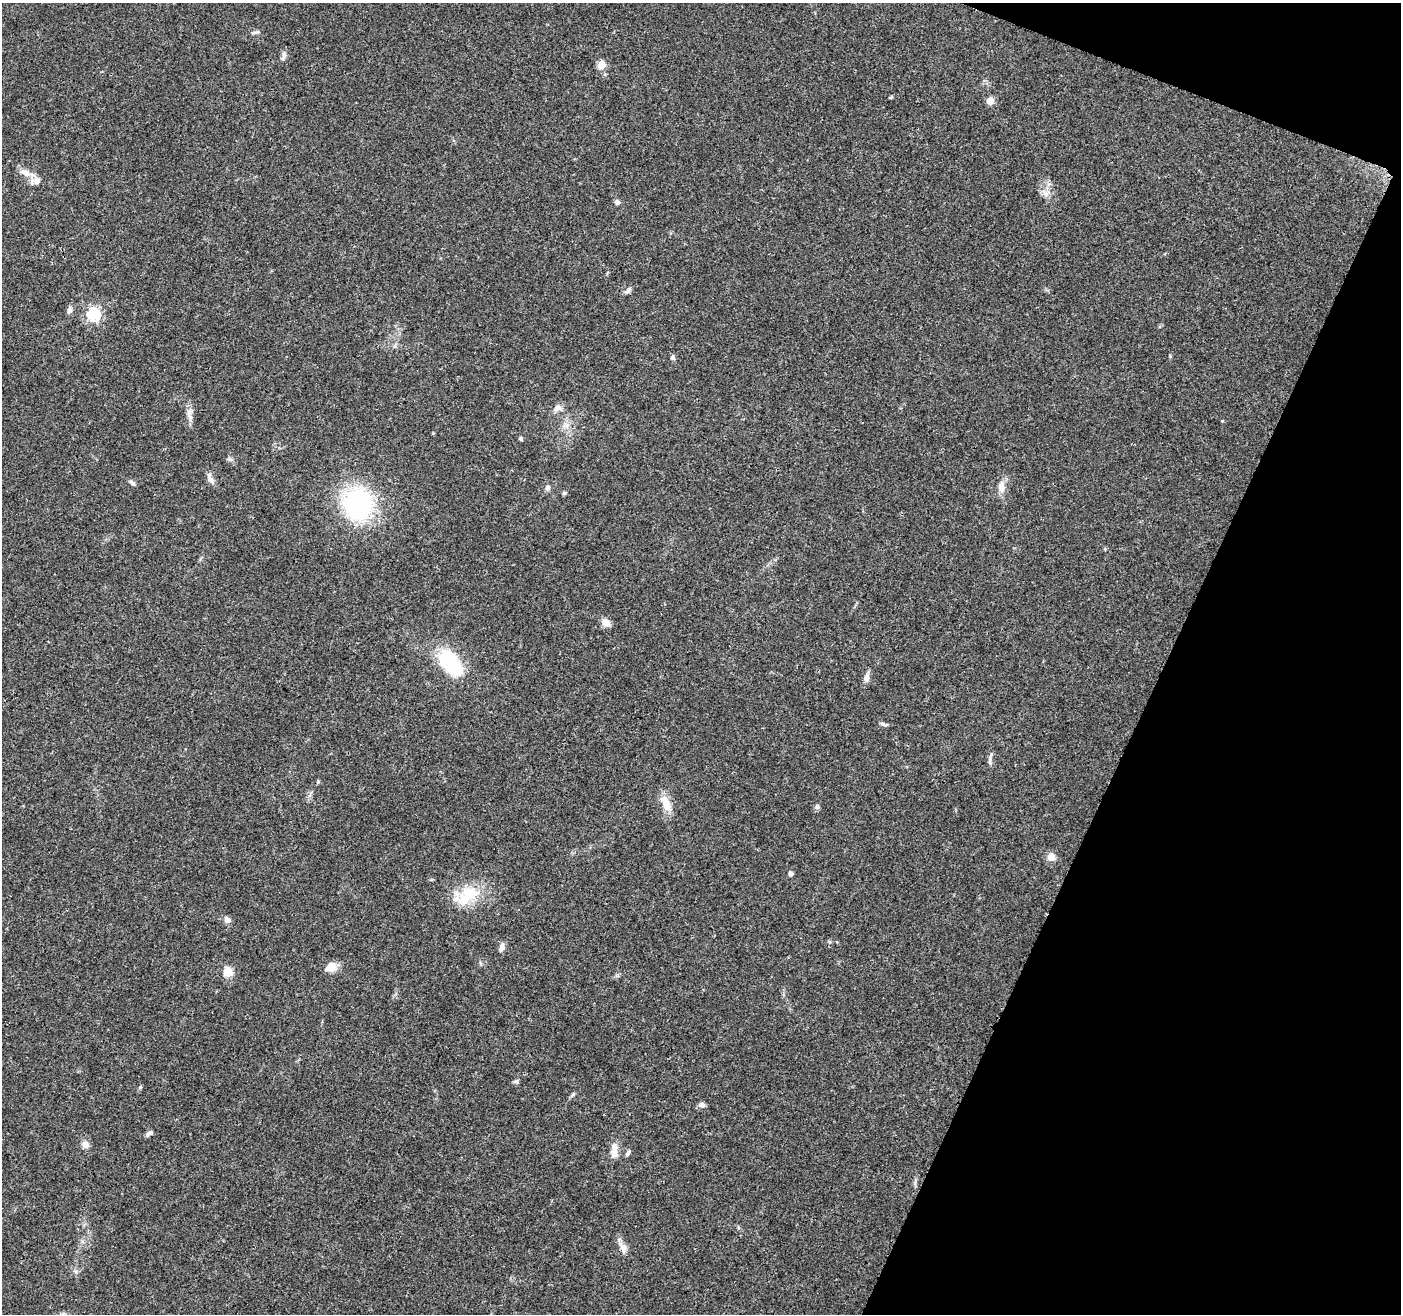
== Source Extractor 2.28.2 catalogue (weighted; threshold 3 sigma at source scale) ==
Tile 8 of 4 x 4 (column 4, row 2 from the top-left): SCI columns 4203-5601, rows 2836-4147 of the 5612 x 5735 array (HDU 1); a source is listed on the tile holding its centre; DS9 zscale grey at full resolution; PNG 1403 x 1316 px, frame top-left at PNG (2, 3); no overlay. Shown black and unused: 19% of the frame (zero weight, under 3 of 4 exposures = <1% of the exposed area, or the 3 px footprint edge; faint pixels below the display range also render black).
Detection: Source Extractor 2.28.2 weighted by HDU 2 'WHT'; one run over the whole footprint, this tile lists its part. Background 0.0458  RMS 0.0038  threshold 0.017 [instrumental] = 3 sigma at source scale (4.5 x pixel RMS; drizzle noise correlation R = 1.50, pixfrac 1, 0.0396/0.0396 arcsec/px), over >= 5 px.
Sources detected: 47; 3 inside a brighter listed object's ellipse — not listed separately; the other 44 listed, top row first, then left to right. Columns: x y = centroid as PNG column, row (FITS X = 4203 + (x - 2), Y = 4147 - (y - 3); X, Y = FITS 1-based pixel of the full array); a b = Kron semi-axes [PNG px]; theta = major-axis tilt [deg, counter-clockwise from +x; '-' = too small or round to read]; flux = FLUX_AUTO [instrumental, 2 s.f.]
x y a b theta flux
255 32 13 3 16 0.83
284 56 13 5 75 1.2
601 65 5 5 - 12
990 101 5 5 - 7.8
27 174 13 8 -31 3.3
1047 193 9 6 24 1.6
617 202 6 6 - 1.1
628 290 9 6 41 1.2
69 310 9 6 70 1.4
93 314 6 6 - 50
673 357 7 6 - 0.91
558 408 12 9 -3 2
189 415 17 6 -76 2.2
521 439 5 4 - 0.6
229 459 7 5 -11 0.77
210 479 14 7 -67 2
132 482 9 5 -45 0.95
1001 487 14 8 89 3.3
548 488 8 6 70 1.1
564 493 5 4 - 0.67
358 504 28 26 77 56
606 623 11 8 -38 2.6
450 663 26 15 -50 29
867 678 12 6 84 2
883 724 11 4 -16 0.85
990 761 13 3 85 0.97
666 803 22 10 -64 5.4
817 806 7 6 - 0.83
1051 857 5 5 - 9.6
791 873 4 4 - 1.5
469 894 27 19 -9 12
227 920 8 7 - 1.6
501 948 12 6 72 1.5
331 967 13 11 28 3.9
228 972 5 5 - 17
516 1081 6 6 - 0.68
140 1087 5 5 - 0.5
573 1094 7 4 46 0.61
701 1104 9 6 -2 1.1
149 1133 9 5 28 1
85 1144 9 9 - 2
614 1151 19 8 83 3.4
628 1153 10 4 60 0.74
623 1246 13 8 -63 2.4